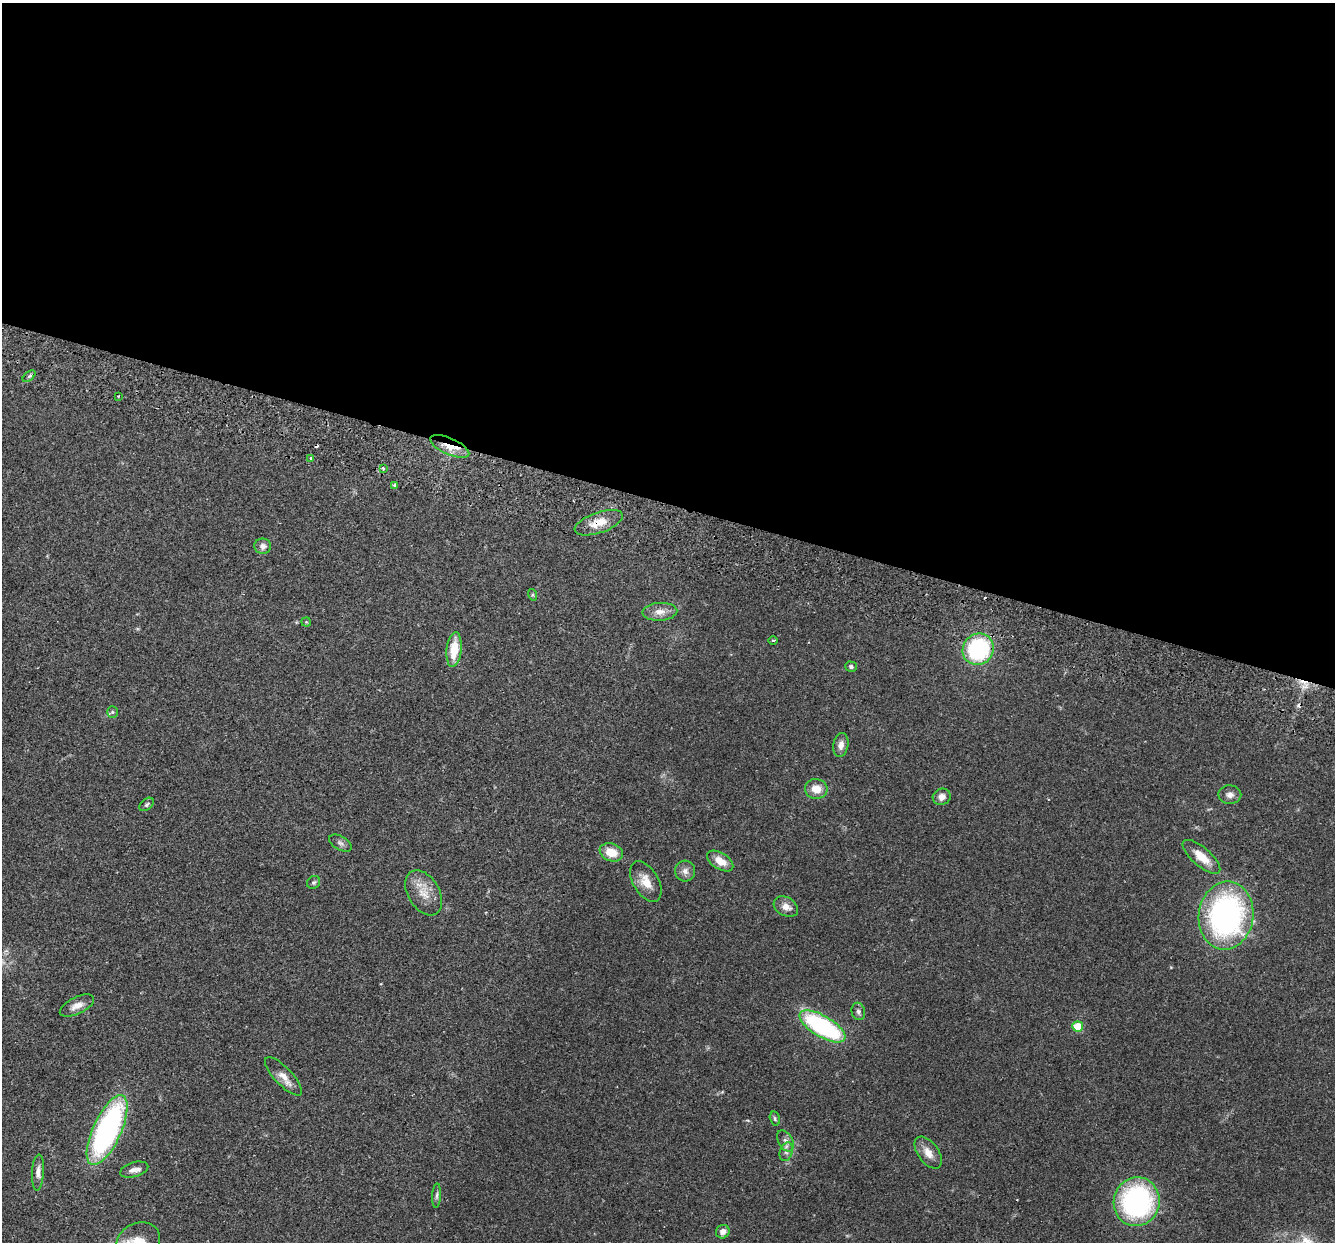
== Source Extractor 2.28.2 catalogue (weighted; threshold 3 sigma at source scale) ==
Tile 3 of 4 x 4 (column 3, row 1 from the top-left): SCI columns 2690-4022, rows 3910-5149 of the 5382 x 5466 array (HDU 1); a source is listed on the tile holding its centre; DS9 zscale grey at full resolution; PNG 1337 x 1244 px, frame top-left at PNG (2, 3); each listed source drawn as its Kron ellipse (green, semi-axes under 4 px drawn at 4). Shown black and unused: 40% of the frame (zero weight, under 2 of 3 exposures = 3% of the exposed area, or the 3 px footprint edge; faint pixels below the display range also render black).
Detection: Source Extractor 2.28.2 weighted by HDU 2 'WHT'; one run over the whole footprint, this tile lists its part. Background 0.0527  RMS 0.0068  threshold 0.0305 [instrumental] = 3 sigma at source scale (4.5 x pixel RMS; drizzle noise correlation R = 1.50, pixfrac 1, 0.05/0.05 arcsec/px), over >= 5 px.
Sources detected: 51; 4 cosmic-ray / hot-pixel residue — neither listed nor drawn; the other 47 listed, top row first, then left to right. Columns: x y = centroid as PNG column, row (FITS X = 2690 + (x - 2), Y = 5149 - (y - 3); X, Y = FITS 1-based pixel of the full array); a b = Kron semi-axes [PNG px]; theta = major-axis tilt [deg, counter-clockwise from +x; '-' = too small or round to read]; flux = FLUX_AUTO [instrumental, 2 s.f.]
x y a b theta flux
29 376 7 4 37 1.3
118 396 2 2 - 0.64
450 446 21 8 -24 9.2
311 458 4 3 - 1.2
383 468 4 4 - 1.4
395 485 3 3 - 2
599 523 25 10 19 10
263 546 8 7 - 2.9
533 595 6 4 -72 0.82
660 612 17 9 3 5.7
306 622 4 4 - 0.67
773 640 4 3 - 0.64
978 649 16 15 - 68
454 650 17 7 83 16
851 667 6 5 - 1.4
112 712 5 5 - 0.93
841 745 12 7 79 4.1
816 789 11 10 - 8.1
1230 795 11 9 -1 3.4
942 797 9 8 - 4.1
147 804 8 5 39 1.4
340 843 12 6 -31 2.3
611 852 12 8 -21 11
1201 857 23 9 -41 11
720 861 14 8 -32 8.5
685 871 10 10 - 3.6
314 882 7 6 - 1.3
646 882 22 12 -59 9.6
424 893 24 15 -59 11
786 907 13 9 -29 5.2
1226 916 34 27 82 160
77 1006 18 8 26 5.6
858 1011 9 6 -77 2
822 1026 26 10 -31 91
1078 1027 5 5 - 23
283 1076 25 8 -47 6.8
775 1119 7 5 -74 1.2
107 1130 38 14 65 150
785 1141 11 7 -61 3.1
786 1152 9 6 72 2.6
928 1153 18 10 -54 6.6
134 1170 14 7 16 3.9
38 1172 18 6 86 3.8
437 1196 12 4 87 1.7
1137 1202 24 23 - 110
723 1232 7 6 - 3.5
138 1242 23 18 28 15
Overlapping masked pixels (flux is a lower limit): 2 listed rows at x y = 450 446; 599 523
Isophote crosses this tile's border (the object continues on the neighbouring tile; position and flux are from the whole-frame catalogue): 1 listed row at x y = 138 1242